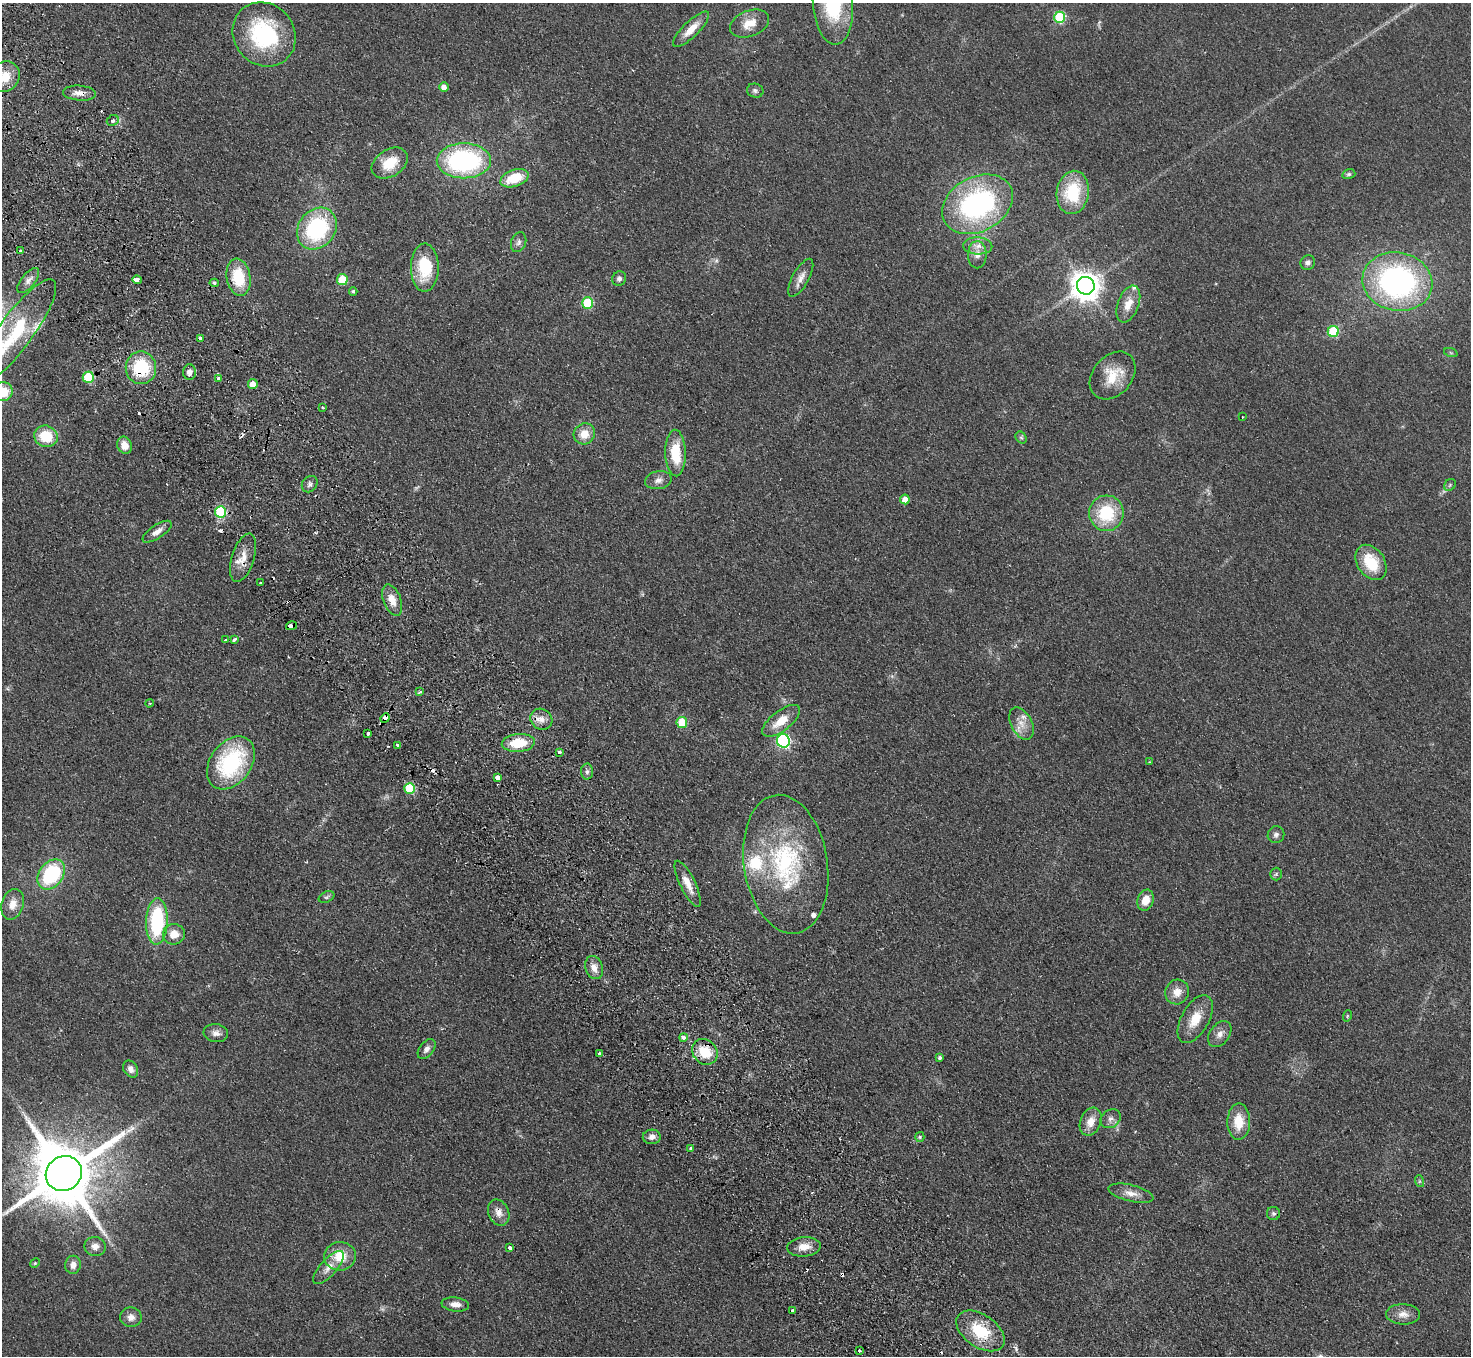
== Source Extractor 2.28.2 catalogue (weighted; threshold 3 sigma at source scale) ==
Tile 11 of 4 x 4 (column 3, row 3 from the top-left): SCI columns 2989-4457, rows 1686-3039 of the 5977 x 5939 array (HDU 1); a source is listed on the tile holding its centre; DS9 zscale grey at full resolution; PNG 1473 x 1358 px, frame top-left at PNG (2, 3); each listed source drawn as its Kron ellipse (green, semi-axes under 4 px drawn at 4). Shown black and unused: <1% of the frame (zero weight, under 2 of 3 exposures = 3% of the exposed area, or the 3 px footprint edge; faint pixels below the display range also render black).
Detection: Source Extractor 2.28.2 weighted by HDU 2 'WHT'; one run over the whole footprint, this tile lists its part. Background 0.061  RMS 0.0089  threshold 0.04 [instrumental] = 3 sigma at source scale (4.5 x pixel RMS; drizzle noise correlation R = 1.50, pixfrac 1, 0.05/0.05 arcsec/px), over >= 5 px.
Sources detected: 146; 1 too faint to see at this stretch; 11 cosmic-ray / hot-pixel residue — neither listed nor drawn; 4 inside a brighter listed object's ellipse — not listed separately; the other 130 listed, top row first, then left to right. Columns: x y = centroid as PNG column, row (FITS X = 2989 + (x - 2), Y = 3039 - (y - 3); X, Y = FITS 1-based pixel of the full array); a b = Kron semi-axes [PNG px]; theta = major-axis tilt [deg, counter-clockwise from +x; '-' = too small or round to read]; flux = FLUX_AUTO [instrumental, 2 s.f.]
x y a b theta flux
833 4 41 20 -86 64
1060 17 5 5 - 62
750 23 20 12 22 14
691 29 24 8 44 12
264 34 33 30 -51 85
5 77 16 14 53 17
444 87 5 4 - 5
755 91 8 7 - 2.4
79 93 16 7 -4 7.1
113 120 6 5 - 2.4
464 161 27 17 0 130
390 163 19 13 33 22
1349 174 6 5 - 1.8
515 178 15 8 20 25
1073 192 22 16 81 43
978 204 37 27 29 160
317 229 22 18 53 90
519 242 10 7 69 3
978 246 14 8 -2 7.3
20 251 4 3 - 1.3
977 255 13 9 -89 6.3
1308 262 7 7 - 3.3
425 268 24 14 89 38
239 277 18 12 -80 32
801 278 21 8 61 7
619 279 7 6 - 2.7
137 280 5 3 - 12
342 280 5 5 - 29
28 281 15 7 51 4.8
1397 282 35 29 -12 200
214 283 4 4 - 1.5
1086 286 9 9 - 1200
353 291 4 4 - 1.5
587 303 6 5 - 54
1128 304 19 10 69 12
16 331 63 17 54 55
1333 331 5 5 - 46
200 339 4 3 - 4.6
1451 353 7 4 -19 1.3
141 368 16 15 - 45
189 372 7 6 - 4.9
1113 375 27 19 49 24
88 377 5 5 - 47
218 378 4 4 - 2.5
253 384 5 5 - 8
3 392 9 9 - 16
322 407 3 3 - 1.1
1243 417 3 2 - 1
584 434 11 10 - 12
46 436 12 10 -17 25
1021 437 6 5 - 1.5
124 445 9 7 -69 9.7
676 453 23 10 -89 30
658 480 13 9 11 5.4
310 484 9 7 50 2.9
1450 485 6 5 - 1.4
905 499 5 4 - 7.4
220 512 5 5 - 64
1106 513 18 17 - 42
157 532 17 6 34 6.2
243 558 25 11 73 12
1371 562 19 13 -56 29
260 583 3 2 - 1.2
392 600 16 9 -69 9.9
291 626 5 3 - 42
234 639 4 3 - 3.5
225 640 3 2 - 0.89
420 692 3 3 - 2.5
149 703 4 3 - 0.77
385 718 5 3 - 30
541 719 11 10 - 6.9
781 721 22 10 38 16
682 722 5 5 - 26
1021 723 17 10 -62 10
368 733 3 3 - 4.7
783 741 7 6 - 140
518 743 16 9 4 26
398 745 3 3 - 1.5
559 752 4 3 - 2.3
1149 762 3 2 - 0.69
231 763 29 20 54 89
587 772 8 6 88 2.8
498 777 4 3 - 5
410 788 5 5 - 46
1276 835 9 8 - 3.1
786 864 70 42 -81 120
51 874 16 12 54 69
1276 874 6 6 - 1.7
688 884 25 7 -64 10
327 897 8 5 27 1.9
1146 900 11 8 73 10
13 904 16 11 73 9.9
157 921 23 10 88 75
174 934 11 10 - 10
594 968 12 8 -72 7.5
1177 992 12 11 - 9.7
1347 1016 6 3 72 0.87
1195 1019 26 13 61 18
216 1033 12 9 -9 5.5
1220 1034 14 9 53 6.1
683 1037 4 3 - 5.5
427 1049 11 7 52 4.2
705 1052 13 12 - 24
599 1053 3 3 - 5.2
940 1058 4 4 - 2.1
131 1069 9 6 -56 4.3
1111 1119 11 8 36 4.2
1091 1122 14 10 68 10
1239 1122 18 11 89 19
652 1137 9 7 3 4.3
920 1137 5 4 - 1.1
691 1148 3 3 - 1.1
64 1173 18 17 - 8500
1419 1181 6 4 -72 1.1
1131 1193 23 8 -13 8.5
499 1212 13 10 -65 7
1273 1213 6 6 - 1.8
95 1246 11 9 -9 6.2
804 1247 17 9 5 10
510 1248 3 3 - 7.6
340 1256 16 14 7 20
35 1263 5 4 - 0.95
73 1265 9 8 - 5.9
329 1267 21 8 48 8
455 1304 14 7 -7 6.7
793 1311 4 3 - 5.2
1403 1314 17 10 -2 7.6
131 1317 11 9 -9 5.6
980 1331 27 16 -34 36
859 1351 3 3 - 2.3
Overlapping masked pixels (flux is a lower limit): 8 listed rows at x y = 79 93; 141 368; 243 558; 291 626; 385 718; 705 1052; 499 1212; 980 1331
Isophote crosses this tile's border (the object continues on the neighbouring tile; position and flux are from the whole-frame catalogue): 4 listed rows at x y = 833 4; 5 77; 16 331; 3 392